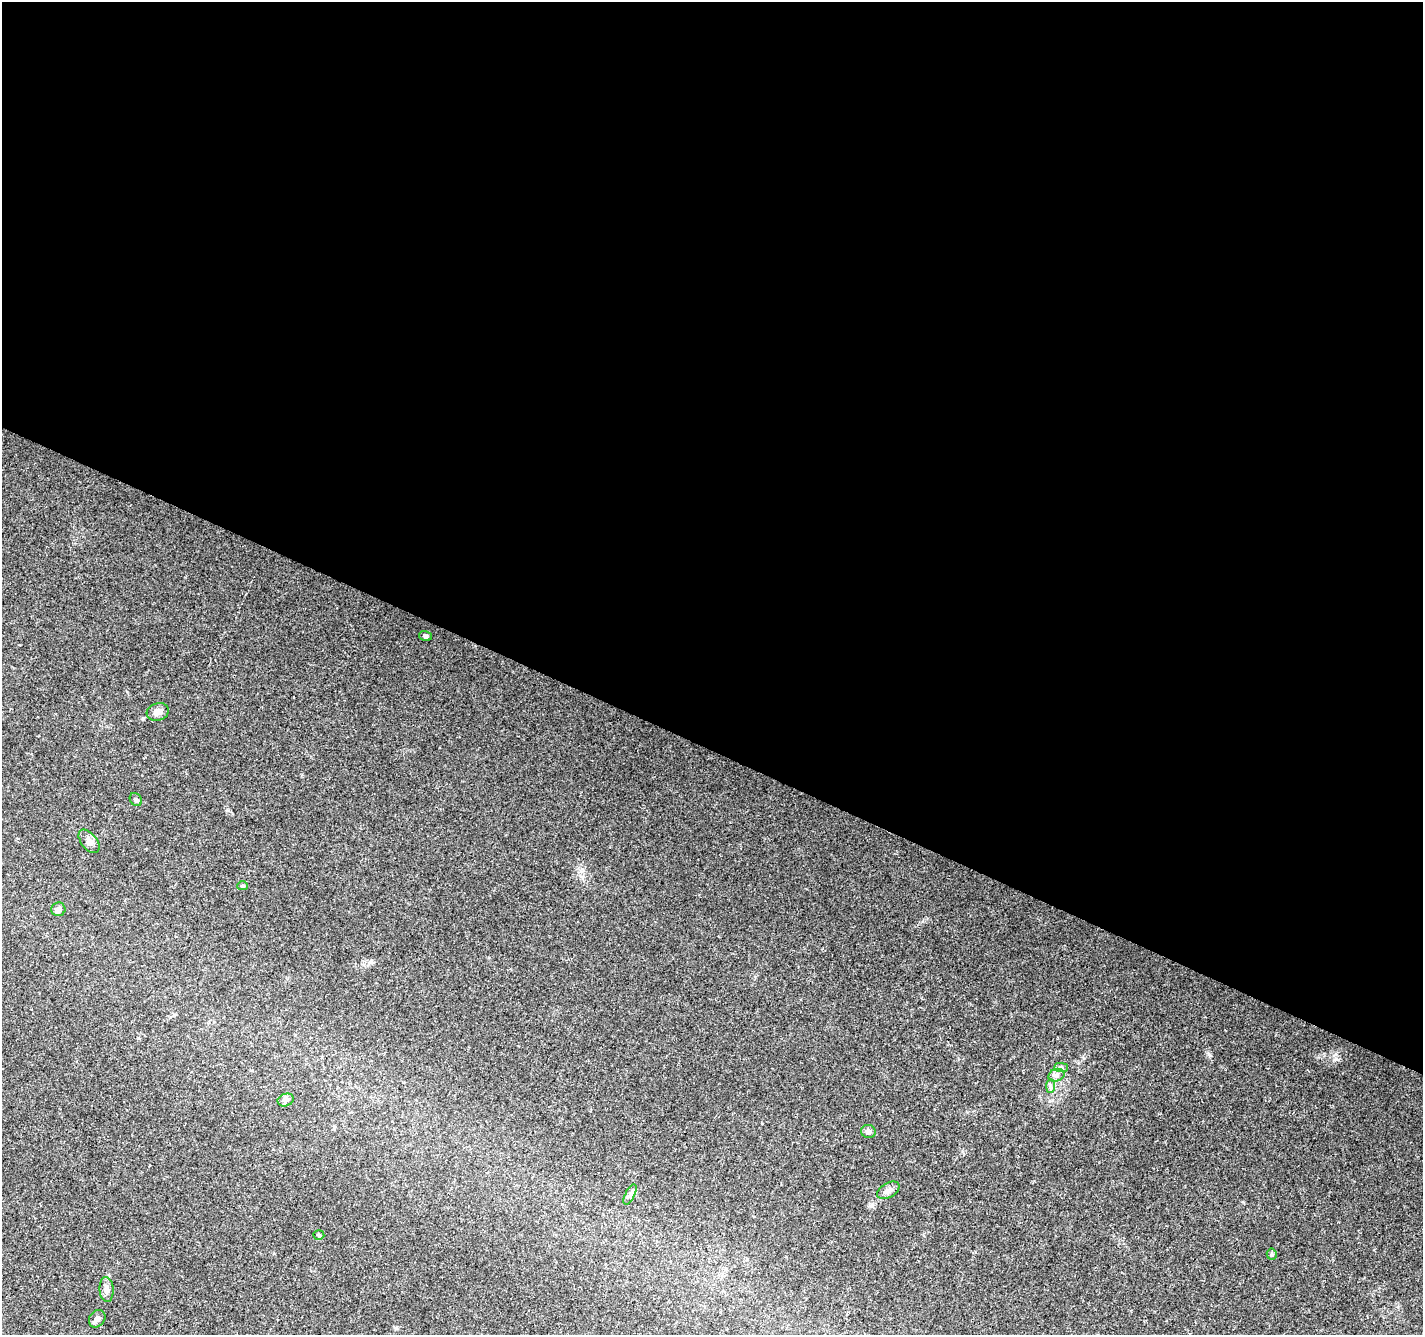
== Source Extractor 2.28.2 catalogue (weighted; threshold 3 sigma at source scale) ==
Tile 3 of 4 x 4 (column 3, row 1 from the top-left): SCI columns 2851-4271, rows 4267-5599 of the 5693 x 5801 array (HDU 1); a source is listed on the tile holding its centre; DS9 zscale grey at full resolution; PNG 1425 x 1337 px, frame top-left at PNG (2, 2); each listed source drawn as its Kron ellipse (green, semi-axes under 4 px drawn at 4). Shown black and unused: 56% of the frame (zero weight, under 3 of 4 exposures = <1% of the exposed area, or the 3 px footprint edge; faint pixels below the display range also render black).
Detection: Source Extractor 2.28.2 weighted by HDU 2 'WHT'; one run over the whole footprint, this tile lists its part. Background 0.0203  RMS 0.0035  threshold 0.016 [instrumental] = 3 sigma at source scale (4.5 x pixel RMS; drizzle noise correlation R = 1.50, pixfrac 1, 0.0396/0.0396 arcsec/px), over >= 5 px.
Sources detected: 17; all 17 listed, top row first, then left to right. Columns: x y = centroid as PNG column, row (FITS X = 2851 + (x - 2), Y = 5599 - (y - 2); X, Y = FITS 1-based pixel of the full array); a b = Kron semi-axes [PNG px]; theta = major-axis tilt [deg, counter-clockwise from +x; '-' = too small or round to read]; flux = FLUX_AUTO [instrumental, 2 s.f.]
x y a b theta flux
426 636 6 5 - 0.6
158 712 11 8 18 2.1
136 800 7 5 -55 0.64
89 841 13 7 -51 2
242 886 5 4 - 0.5
58 909 7 7 - 1.5
1061 1068 7 4 0 0.78
1056 1075 8 6 21 1.2
1050 1086 7 4 89 0.79
286 1100 8 6 21 1.1
868 1132 7 6 - 1.1
888 1190 12 7 29 1.7
630 1194 11 4 63 1.1
319 1235 5 4 - 0.57
1272 1254 5 5 - 0.5
107 1290 12 7 -86 2.1
97 1319 9 7 53 1.5
Unlisted compact peaks at least as high as the median listed source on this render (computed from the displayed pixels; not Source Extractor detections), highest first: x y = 1209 1054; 1243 1202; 1336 1059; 228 810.